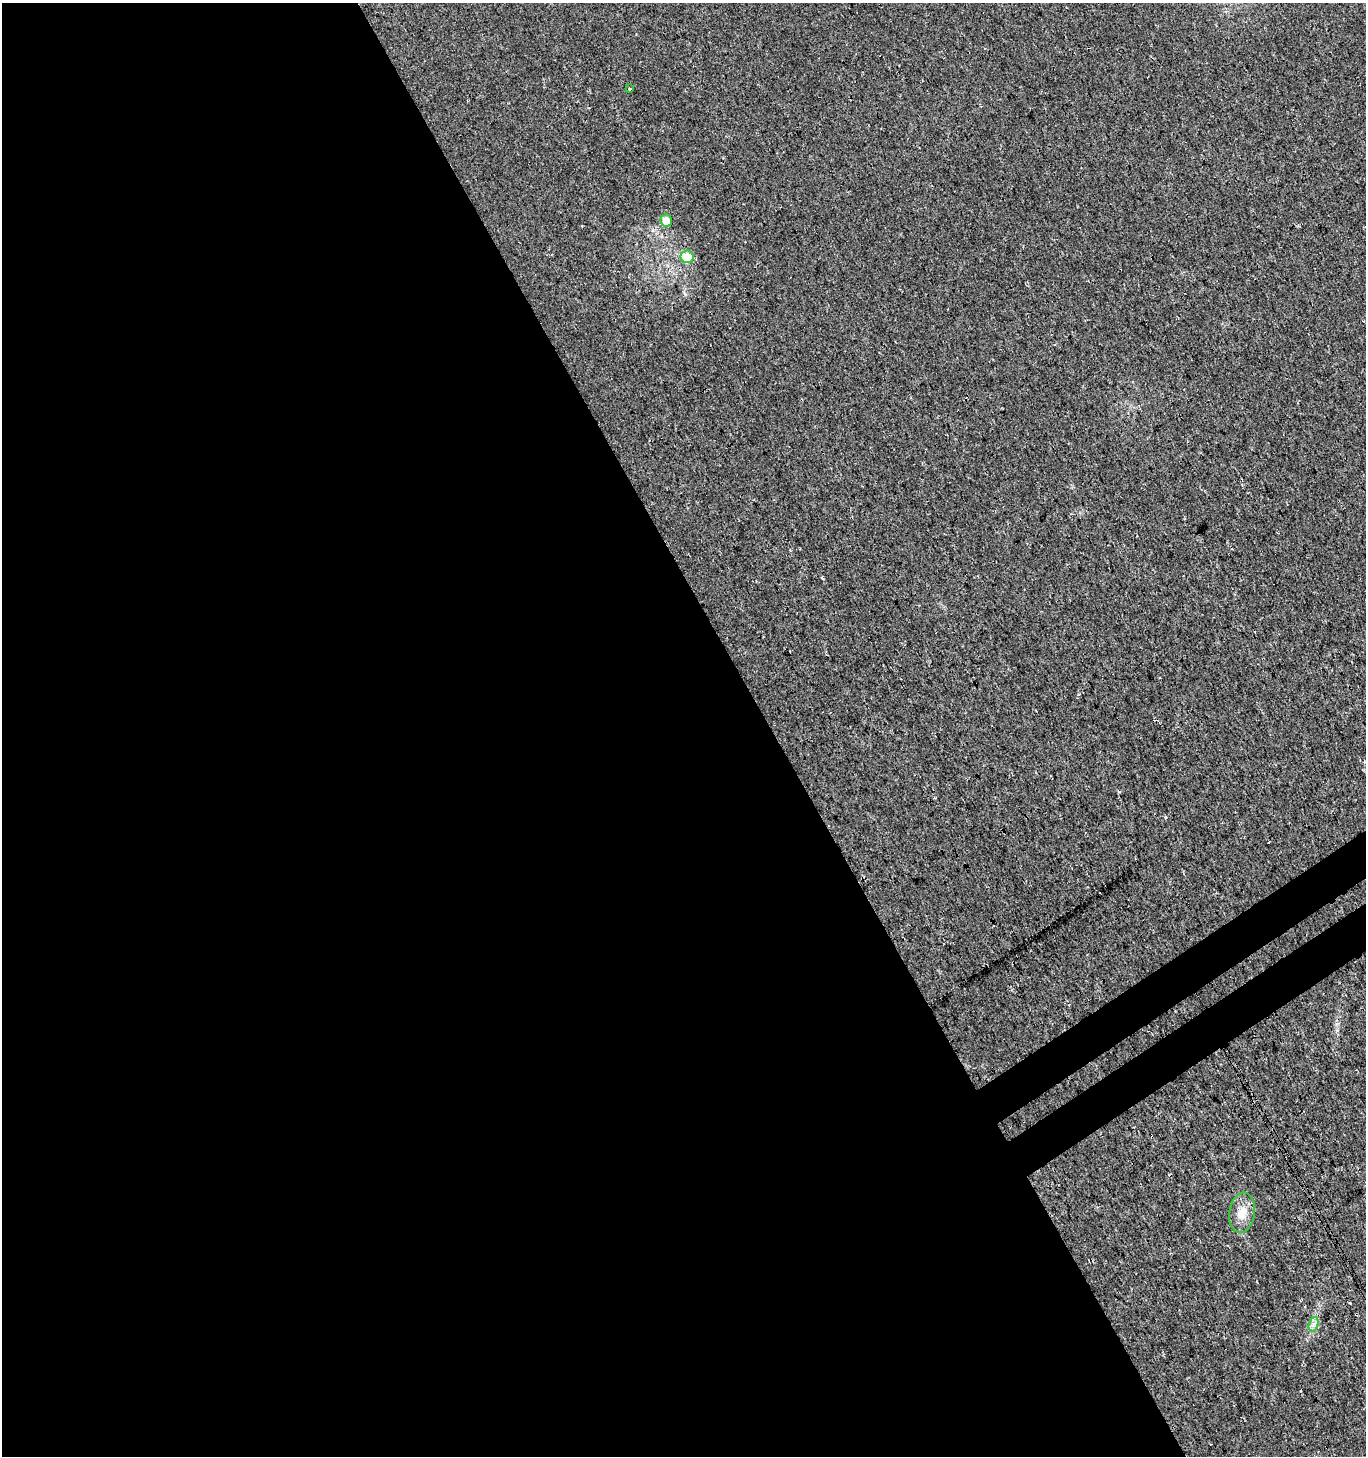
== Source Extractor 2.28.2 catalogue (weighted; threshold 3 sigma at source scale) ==
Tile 9 of 4 x 4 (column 1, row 3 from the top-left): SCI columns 206-1569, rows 1504-2957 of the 5806 x 5921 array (HDU 1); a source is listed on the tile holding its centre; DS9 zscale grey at full resolution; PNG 1368 x 1458 px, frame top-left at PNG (2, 3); each listed source drawn as its Kron ellipse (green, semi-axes under 4 px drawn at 4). Shown black and unused: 58% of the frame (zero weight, under 3 of 4 exposures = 5% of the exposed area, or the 3 px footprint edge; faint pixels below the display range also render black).
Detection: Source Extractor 2.28.2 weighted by HDU 2 'WHT'; one run over the whole footprint, this tile lists its part. Background 0.0165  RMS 0.007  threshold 0.0317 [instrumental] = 3 sigma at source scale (4.5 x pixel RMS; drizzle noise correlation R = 1.50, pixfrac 1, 0.0396/0.0396 arcsec/px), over >= 5 px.
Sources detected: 5; all 5 listed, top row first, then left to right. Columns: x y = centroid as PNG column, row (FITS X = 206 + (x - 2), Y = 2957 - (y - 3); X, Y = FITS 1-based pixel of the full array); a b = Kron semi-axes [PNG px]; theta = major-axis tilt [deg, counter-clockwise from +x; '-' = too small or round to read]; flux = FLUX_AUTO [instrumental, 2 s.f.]
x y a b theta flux
629 89 3 3 - 1.8
666 220 6 6 - 7
687 257 6 6 - 17
1242 1213 20 13 82 10
1314 1324 7 4 71 2.2
Overlapping masked pixels (flux is a lower limit): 1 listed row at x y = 687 257